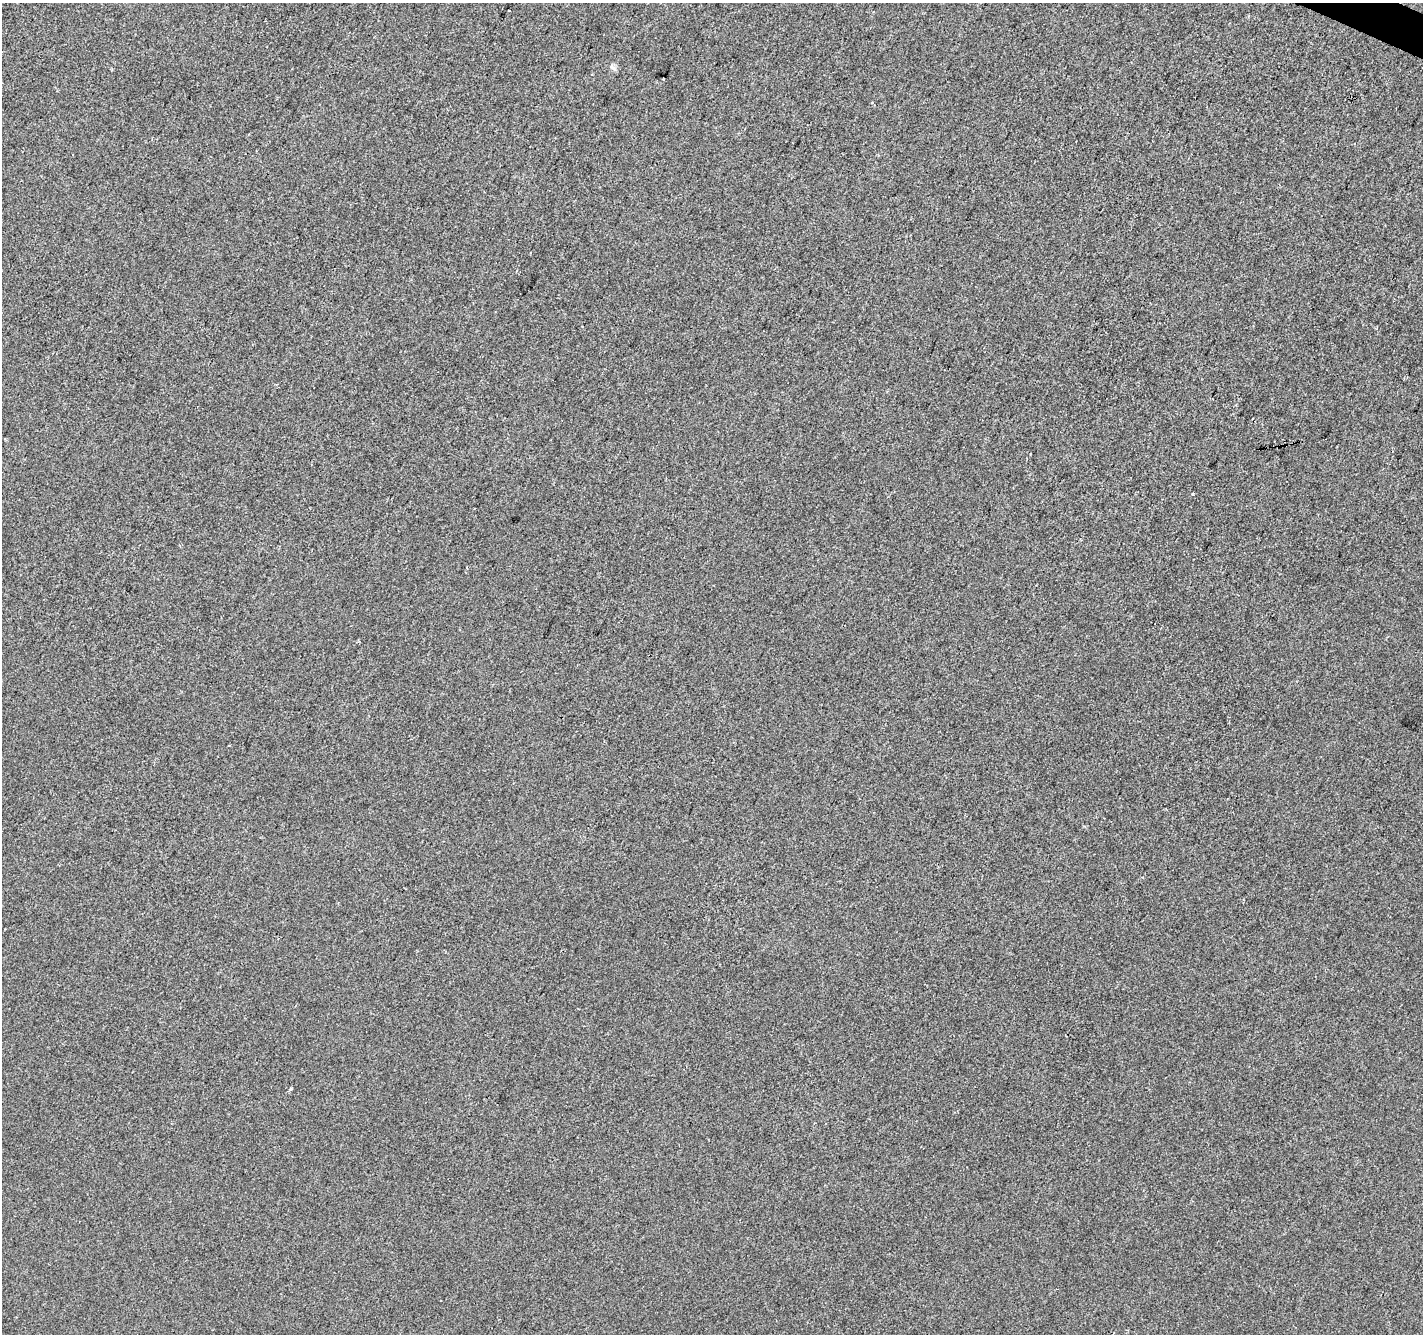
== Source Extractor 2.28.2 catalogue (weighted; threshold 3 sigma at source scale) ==
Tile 10 of 4 x 4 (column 2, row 3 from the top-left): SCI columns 1428-2848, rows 1602-2933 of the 5691 x 5802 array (HDU 1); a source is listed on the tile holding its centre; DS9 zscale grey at full resolution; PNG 1425 x 1336 px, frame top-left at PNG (2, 3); no overlay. Shown black and unused: <1% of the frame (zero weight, under 2 of 3 exposures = <1% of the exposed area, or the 3 px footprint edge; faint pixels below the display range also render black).
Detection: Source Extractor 2.28.2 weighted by HDU 2 'WHT'; one run over the whole footprint, this tile lists its part. Background -9.86e-05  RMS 0.0056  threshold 0.0252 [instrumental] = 3 sigma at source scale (4.5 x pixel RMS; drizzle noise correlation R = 1.50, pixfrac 1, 0.0396/0.0396 arcsec/px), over >= 5 px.
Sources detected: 5; all 5 listed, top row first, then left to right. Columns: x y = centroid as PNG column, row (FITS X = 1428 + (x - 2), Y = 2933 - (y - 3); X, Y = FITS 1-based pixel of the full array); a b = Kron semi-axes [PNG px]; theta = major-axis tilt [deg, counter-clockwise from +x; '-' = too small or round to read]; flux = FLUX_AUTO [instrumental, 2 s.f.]
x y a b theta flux
509 10 3 2 - 0.48
613 68 11 4 -45 1.4
663 79 3 2 - 0.62
1193 494 3 2 - 0.46
291 1089 4 3 - 0.96